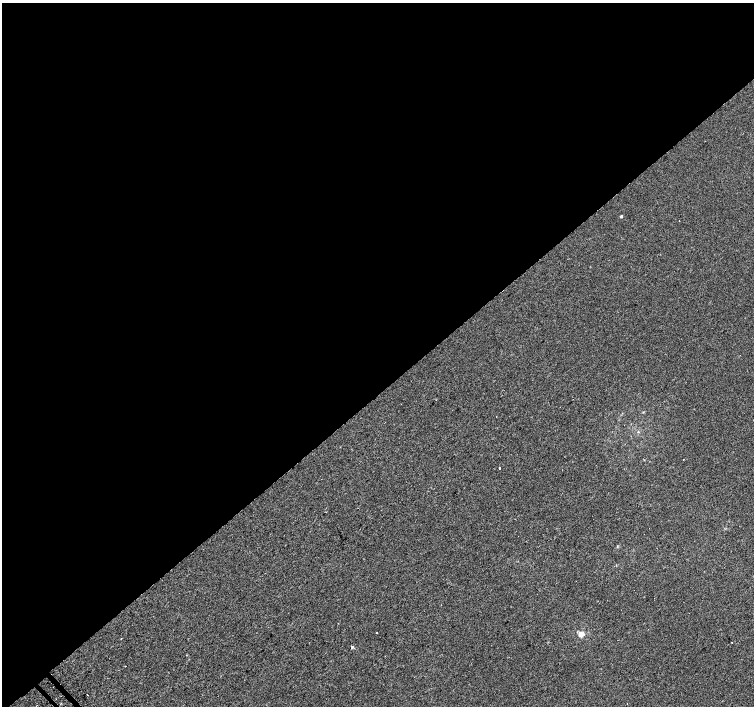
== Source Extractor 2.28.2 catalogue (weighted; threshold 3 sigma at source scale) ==
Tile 2 of 4 x 4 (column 2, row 1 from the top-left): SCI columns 1533-3036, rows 4452-5858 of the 6063 x 6024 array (HDU 1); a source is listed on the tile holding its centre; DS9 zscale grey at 2 x 2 block average (1 PNG px = mean of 2 x 2 image px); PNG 756 x 708 px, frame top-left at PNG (2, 3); no overlay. Shown black and unused: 56% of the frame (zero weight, under 2 of 3 exposures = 2% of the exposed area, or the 3 px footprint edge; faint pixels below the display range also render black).
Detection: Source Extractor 2.28.2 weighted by HDU 2 'WHT'; one run over the whole footprint, this tile lists its part. Background -9.48e-05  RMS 0.003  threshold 0.0133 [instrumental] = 3 sigma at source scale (4.5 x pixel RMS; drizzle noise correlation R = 1.50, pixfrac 1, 0.0396/0.0396 arcsec/px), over >= 5 px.
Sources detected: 11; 2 cosmic-ray / hot-pixel residue — not listed; the other 9 listed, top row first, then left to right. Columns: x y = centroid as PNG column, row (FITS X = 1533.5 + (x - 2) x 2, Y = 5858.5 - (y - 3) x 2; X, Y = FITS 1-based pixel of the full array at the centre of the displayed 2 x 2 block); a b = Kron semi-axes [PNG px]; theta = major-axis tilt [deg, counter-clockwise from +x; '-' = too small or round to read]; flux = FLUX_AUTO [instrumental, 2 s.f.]
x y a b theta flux
621 216 2 2 - 1.2
683 459 2 2 - 0.27
499 468 2 2 - 2.2
377 633 2 2 - 0.44
581 634 3 2 - 16
121 638 2 2 - 0.24
731 642 2 2 - 0.24
352 647 2 2 - 5.5
125 666 2 2 - 0.52